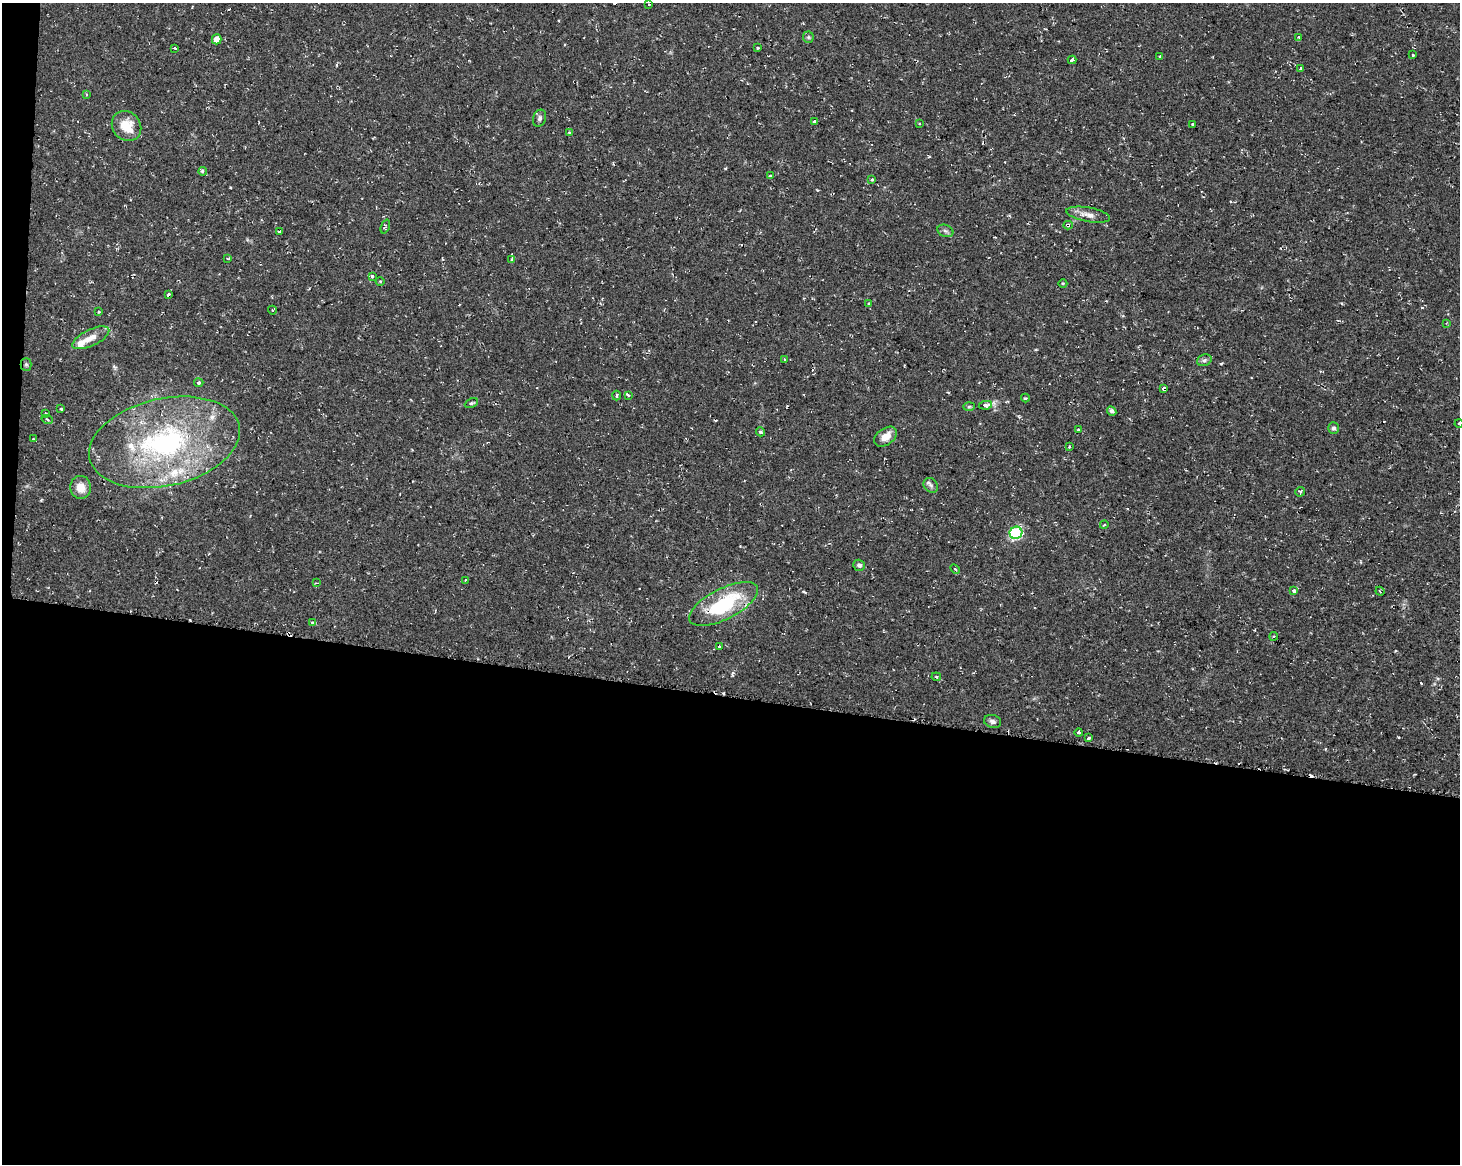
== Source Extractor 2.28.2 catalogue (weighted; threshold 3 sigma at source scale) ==
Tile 10 of 3 x 4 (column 1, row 4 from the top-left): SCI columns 284-1741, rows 1-1162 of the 4882 x 4662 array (HDU 1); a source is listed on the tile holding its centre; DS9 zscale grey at full resolution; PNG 1462 x 1166 px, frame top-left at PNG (2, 3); each listed source drawn as its Kron ellipse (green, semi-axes under 4 px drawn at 4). Shown black and unused: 41% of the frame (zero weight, under 2 of 3 exposures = <1% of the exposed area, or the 3 px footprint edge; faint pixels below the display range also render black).
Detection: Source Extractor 2.28.2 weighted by HDU 2 'WHT'; one run over the whole footprint, this tile lists its part. Background 0.0261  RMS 0.0038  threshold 0.0172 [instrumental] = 3 sigma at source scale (4.5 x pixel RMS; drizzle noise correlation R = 1.50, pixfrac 1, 0.0396/0.0396 arcsec/px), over >= 5 px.
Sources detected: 95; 1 inside a brighter object's white glare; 12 cosmic-ray / hot-pixel residue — neither listed nor drawn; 4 inside a brighter listed object's ellipse — not listed separately; the other 78 listed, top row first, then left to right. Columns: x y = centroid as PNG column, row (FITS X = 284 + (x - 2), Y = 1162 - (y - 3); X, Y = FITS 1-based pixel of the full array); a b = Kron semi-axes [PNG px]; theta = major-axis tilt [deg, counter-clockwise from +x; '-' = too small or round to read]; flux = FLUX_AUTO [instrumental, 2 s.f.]
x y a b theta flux
649 4 3 2 - 0.65
808 37 5 5 - 0.61
1299 37 3 3 - 2
217 39 5 4 - 3.5
175 48 3 3 - 1.3
758 48 3 2 - 0.31
1413 55 4 3 - 0.65
1160 56 3 3 - 1.2
1072 60 4 3 - 3.7
1301 69 4 3 - 0.42
86 95 3 3 - 0.41
539 118 9 6 70 1
814 122 3 3 - 2
919 123 3 2 - 0.37
1193 124 4 3 - 2.3
127 126 16 13 -47 7.9
569 132 3 3 - 0.44
203 171 4 4 - 0.84
770 176 4 3 - 0.9
872 179 3 3 - 1.3
1088 215 22 7 -11 3.3
1068 225 4 4 - 1.8
385 226 7 3 69 0.56
280 231 4 3 - 0.71
945 231 8 6 -21 0.96
228 259 4 2 - 0.29
512 260 4 3 - 1.9
372 276 3 3 - 2.5
380 281 5 3 - 0.3
1063 283 4 3 - 0.36
168 295 4 2 - 0.83
869 303 3 3 - 1.6
272 310 4 3 - 0.31
99 312 4 2 - 0.34
1446 323 3 3 - 0.3
91 338 20 8 25 4.1
784 360 4 3 - 0.43
1204 360 7 5 21 0.89
26 364 6 5 - 0.7
199 383 4 4 - 0.9
1164 389 4 3 - 7.8
616 395 5 3 - 0.74
628 395 3 2 - 0.43
1025 398 4 4 - 0.5
471 403 7 4 25 0.6
985 405 7 3 9 5.7
969 407 6 4 2 0.54
61 409 3 3 - 1.1
1112 411 5 4 - 1.1
46 413 3 3 - 0.35
47 420 6 4 -21 0.6
1459 423 4 3 - 0.31
1333 428 5 5 - 0.94
1078 430 3 3 - 1.6
760 432 4 4 - 0.71
885 437 13 8 35 4.1
33 439 3 3 - 0.34
164 442 77 43 13 80
1069 447 3 3 - 0.75
931 485 8 6 -47 1.2
81 487 11 10 - 4.7
1300 492 5 4 - 0.52
1104 525 4 3 - 0.39
1016 533 6 6 - 43
859 565 6 5 - 1.1
955 569 5 3 - 0.51
465 580 3 2 - 0.42
316 583 3 2 - 0.36
1294 590 3 3 - 3.6
1380 591 5 4 - 0.45
723 604 38 15 27 28
312 622 4 3 - 0.57
1274 636 4 3 - 0.39
719 646 3 3 - 0.78
936 677 5 4 - 0.53
992 721 9 6 -15 1.2
1079 733 4 3 - 3.8
1088 738 3 3 - 2
Overlapping masked pixels (flux is a lower limit): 3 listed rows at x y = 1068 225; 1164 389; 723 604
Isophote crosses this tile's border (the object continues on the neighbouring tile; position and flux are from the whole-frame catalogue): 1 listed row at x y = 1459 423